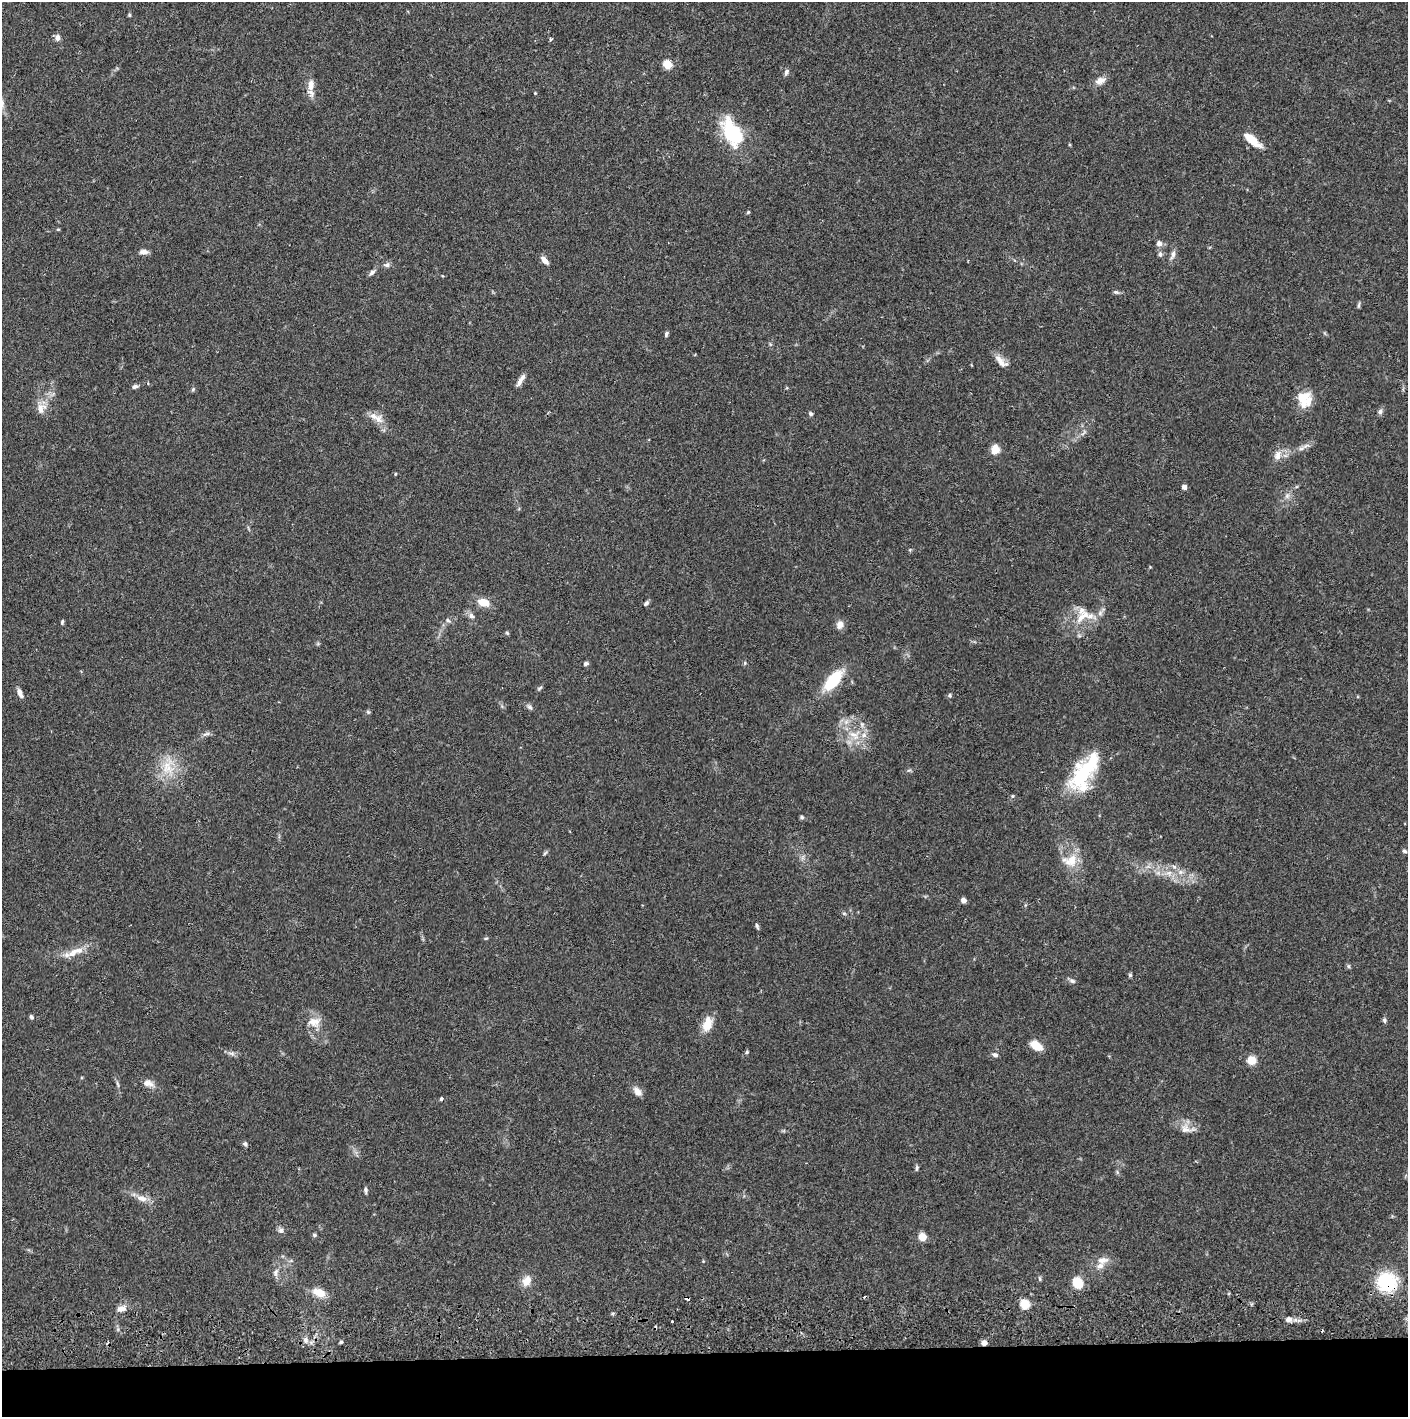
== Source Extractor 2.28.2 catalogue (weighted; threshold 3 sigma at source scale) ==
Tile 8 of 3 x 3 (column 2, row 3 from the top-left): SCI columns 1410-2815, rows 57-1471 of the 4228 x 4359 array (HDU 1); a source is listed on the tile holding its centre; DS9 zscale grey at full resolution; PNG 1410 x 1419 px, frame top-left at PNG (2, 2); no overlay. Shown black and unused: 4% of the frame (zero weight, under 2 of 3 exposures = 3% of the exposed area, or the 3 px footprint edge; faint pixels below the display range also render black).
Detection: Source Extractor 2.28.2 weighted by HDU 2 'WHT'; one run over the whole footprint, this tile lists its part. Background 0.0678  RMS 0.0048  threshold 0.0218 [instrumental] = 3 sigma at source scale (4.5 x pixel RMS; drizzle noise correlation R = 1.50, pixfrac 1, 0.05/0.05 arcsec/px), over >= 5 px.
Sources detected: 119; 4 cosmic-ray / hot-pixel residue — not listed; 5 inside a brighter listed object's ellipse — not listed separately; the other 110 listed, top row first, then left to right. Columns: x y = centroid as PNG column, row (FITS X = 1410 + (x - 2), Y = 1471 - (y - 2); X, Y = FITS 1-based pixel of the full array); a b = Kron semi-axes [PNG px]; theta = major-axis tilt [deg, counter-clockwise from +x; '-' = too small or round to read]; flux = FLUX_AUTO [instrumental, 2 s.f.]
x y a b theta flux
129 15 5 4 - 0.57
57 38 8 7 - 2
551 39 4 4 - 0.84
667 64 5 5 - 18
786 72 8 5 65 1.3
1100 81 15 9 25 3.4
311 85 16 8 86 4.6
535 93 3 3 - 0.36
732 132 33 17 -62 32
1252 140 24 8 -40 8.2
748 212 5 4 - 0.54
58 229 5 3 - 0.46
1159 243 7 7 - 2.1
143 252 10 6 4 2.3
1160 254 8 5 -90 1.2
1173 255 13 6 72 2.1
544 260 10 6 -47 2.8
387 265 8 6 10 1.5
372 272 10 5 42 1.5
1116 292 9 5 -14 0.97
1359 305 8 4 81 0.75
666 334 7 4 69 0.96
1001 363 16 11 -33 3.8
521 380 18 5 57 2.6
135 386 8 5 20 1.2
193 389 6 4 46 0.68
1304 399 19 17 -77 9.8
41 408 15 12 76 4.8
1380 412 7 6 - 1.3
811 414 5 5 - 0.9
376 418 23 9 -29 4.9
1083 433 11 4 57 1.2
1306 446 12 5 27 2.1
995 449 5 5 - 18
1278 455 14 9 71 3.9
395 474 4 4 - 0.45
1184 487 6 5 - 1.5
1287 496 7 5 46 1.3
910 550 5 4 - 0.53
483 602 9 6 -14 9.2
646 603 7 5 45 1.1
471 616 8 7 - 1.8
1081 618 17 9 56 5.9
448 620 7 5 -23 1.1
62 622 6 4 80 0.7
840 625 10 8 72 3.2
507 633 5 4 - 0.61
745 663 5 4 - 0.59
586 664 6 5 - 1.1
833 680 25 11 50 21
540 688 7 4 28 0.77
20 693 11 5 -63 2.6
949 695 6 5 - 0.8
530 707 9 5 -37 1.2
368 712 6 5 - 0.68
206 734 12 4 19 1.4
854 735 19 14 -19 9.8
168 767 25 17 79 13
909 770 6 4 17 0.71
1085 771 51 19 52 33
1012 796 5 4 - 0.59
802 817 6 4 -23 0.83
1404 851 6 4 -30 0.91
545 853 7 4 45 0.72
1070 860 23 16 10 9.2
1180 872 8 6 1 1.9
1169 873 9 7 1 2.6
963 900 6 5 - 1.9
844 913 6 4 -1 0.67
757 926 8 4 -74 0.88
486 938 6 3 18 0.52
75 951 29 8 20 6.8
1348 966 6 4 -90 0.67
1130 975 5 5 - 0.71
1072 981 9 6 -27 1.3
31 1017 6 4 -67 0.95
1384 1020 7 5 -68 0.97
314 1022 18 13 -5 6.2
707 1024 19 11 74 7
1036 1045 12 7 -31 8.1
747 1052 5 4 - 0.62
232 1053 9 4 -9 1.4
995 1055 7 5 -19 1.2
1252 1060 9 8 - 6.1
148 1083 14 8 -15 3.7
118 1084 10 3 -75 1
638 1091 13 8 -51 2.9
441 1098 4 3 - 1.6
1185 1129 15 12 -16 4.6
245 1144 6 6 - 0.93
917 1168 8 4 85 0.88
366 1190 8 5 -86 1
142 1198 15 8 -16 4
281 1230 8 7 - 1.5
314 1235 6 5 - 0.81
922 1237 5 5 - 12
1103 1260 16 9 7 4.2
276 1272 12 6 75 2.1
526 1281 15 10 62 4.9
1387 1282 17 16 - 31
1077 1283 12 10 -67 8.7
319 1293 17 10 -23 6.2
687 1298 4 3 - 2.9
1025 1304 5 5 - 19
121 1309 12 7 13 3.3
1289 1319 8 7 - 2.2
672 1322 3 2 - 0.67
305 1340 8 5 -61 1.6
341 1342 5 4 - 0.67
984 1343 4 4 - 4.1
Overlapping masked pixels (flux is a lower limit): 3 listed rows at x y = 1387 1282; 687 1298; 984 1343